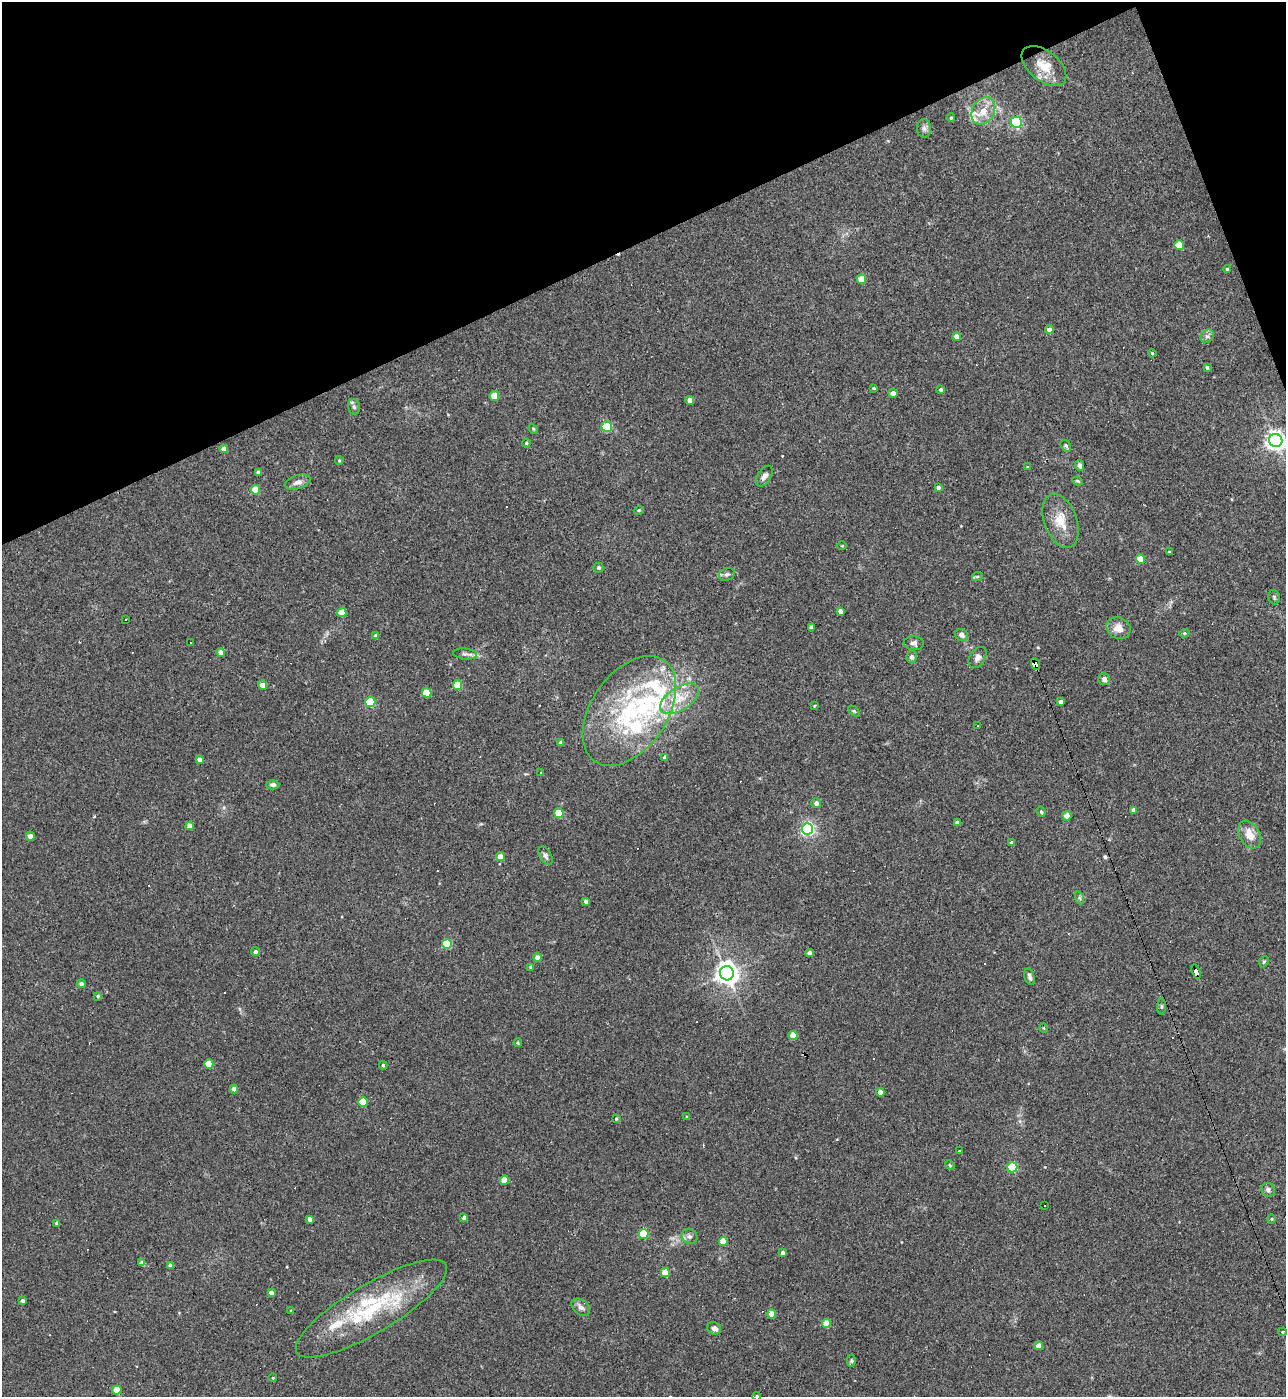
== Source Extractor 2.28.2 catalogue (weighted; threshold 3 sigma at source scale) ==
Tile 3 of 4 x 4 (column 3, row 1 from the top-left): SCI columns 2719-4002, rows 4185-5579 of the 5565 x 5579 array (HDU 1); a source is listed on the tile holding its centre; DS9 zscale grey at full resolution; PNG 1288 x 1399 px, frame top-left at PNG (2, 2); each listed source drawn as its Kron ellipse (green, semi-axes under 4 px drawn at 4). Shown black and unused: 19% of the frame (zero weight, under 3 of 4 exposures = <1% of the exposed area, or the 3 px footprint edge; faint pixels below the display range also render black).
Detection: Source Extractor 2.28.2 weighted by HDU 2 'WHT'; one run over the whole footprint, this tile lists its part. Background 0.0277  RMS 0.0045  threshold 0.0203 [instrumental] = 3 sigma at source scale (4.5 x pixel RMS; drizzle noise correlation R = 1.50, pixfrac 1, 0.05/0.05 arcsec/px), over >= 5 px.
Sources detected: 177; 24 cosmic-ray / hot-pixel residue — neither listed nor drawn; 11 inside a brighter listed object's ellipse — not listed separately; the other 142 listed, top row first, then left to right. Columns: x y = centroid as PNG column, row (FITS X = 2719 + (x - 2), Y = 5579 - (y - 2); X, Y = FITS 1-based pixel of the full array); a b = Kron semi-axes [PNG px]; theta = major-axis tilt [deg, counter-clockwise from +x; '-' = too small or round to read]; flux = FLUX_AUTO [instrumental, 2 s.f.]
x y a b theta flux
1044 66 26 15 -39 9.6
983 111 14 11 61 6
951 118 4 3 - 0.51
1016 122 5 5 - 51
924 128 9 7 -88 1.6
1179 245 5 4 - 11
1227 269 4 4 - 0.46
861 279 5 4 - 8.3
1049 329 4 4 - 1.8
1207 336 7 6 - 1.3
957 337 4 4 - 3.9
1152 353 4 4 - 0.57
1207 367 3 3 - 0.9
874 388 4 3 - 0.47
940 390 4 4 - 0.93
893 393 4 4 - 2.8
494 396 5 5 - 9.8
690 400 4 4 - 3.2
354 407 8 5 -74 0.99
607 427 5 5 - 27
533 429 5 4 - 0.53
1276 440 7 6 - 240
526 443 4 3 - 0.56
1066 446 6 5 - 0.82
224 449 4 4 - 2.7
339 460 4 3 - 0.49
1080 465 5 4 - 1.3
1027 467 4 3 - 0.42
258 472 4 3 - 0.85
764 476 11 6 57 1.9
1078 481 5 3 - 0.5
298 482 13 7 16 2.3
938 487 4 4 - 1.2
255 490 5 4 - 9.1
639 510 5 3 - 0.35
1061 521 28 16 -69 9.5
842 546 4 4 - 0.46
1169 552 3 3 - 0.51
1141 559 5 4 - 8.5
598 568 5 5 - 0.77
727 574 8 6 21 1.3
977 577 5 3 - 0.47
1274 597 7 5 -77 0.8
840 611 4 4 - 1.9
342 613 4 4 - 9.2
126 620 3 3 - 0.55
811 627 4 3 - 1.4
1118 628 12 10 -28 4.2
1184 633 5 4 - 0.57
962 635 7 6 - 1.9
375 636 4 3 - 1.5
191 642 3 3 - 8
914 643 10 7 -6 1.6
221 652 4 4 - 3.4
465 654 12 5 -5 1.5
912 657 6 5 - 1.2
978 657 12 7 57 2.1
1035 664 6 4 -65 120
1104 679 6 6 - 1.7
262 685 4 4 - 4
458 685 5 4 - 12
427 693 5 4 - 9.5
679 699 22 11 33 9.6
370 702 5 5 - 28
1060 702 4 3 - 1.6
814 706 3 2 - 0.41
629 711 61 38 55 63
854 711 6 4 -44 0.61
977 726 2 2 - 0.23
561 743 4 4 - 1.9
665 757 4 4 - 1.5
199 759 4 4 - 1.9
541 772 2 2 - 0.43
273 785 6 4 -1 1.4
816 803 5 5 - 1.9
1133 810 4 4 - 1.7
1041 812 5 4 - 0.6
559 813 5 4 - 13
1067 816 4 4 - 3.8
957 823 3 3 - 1.1
190 826 4 4 - 3.6
808 829 5 5 - 96
1249 835 15 10 -60 5.8
30 836 4 4 - 2.6
1012 843 4 4 - 1.8
500 856 4 4 - 4.2
545 856 10 5 -59 1.3
1080 898 6 4 -70 0.75
586 902 4 4 - 1.1
447 944 5 5 - 22
255 952 4 4 - 1.1
810 953 4 4 - 2.6
537 958 4 4 - 3.7
1264 962 6 4 67 0.61
531 967 4 4 - 0.97
1196 972 7 4 -72 52
727 973 7 7 - 350
1029 977 8 5 -74 1.1
81 984 4 4 - 1.6
98 996 4 4 - 0.74
1162 1007 8 4 -90 0.66
1044 1028 5 3 - 0.39
793 1035 4 4 - 8.3
518 1043 4 3 - 0.48
209 1064 4 4 - 11
383 1065 4 3 - 0.67
234 1089 4 4 - 3.6
880 1092 4 4 - 3.5
363 1102 5 4 - 13
687 1117 4 3 - 0.45
616 1118 4 3 - 0.48
959 1151 3 2 - 0.33
950 1165 5 4 - 0.52
1012 1167 5 5 - 30
504 1180 4 4 - 9.5
1268 1190 7 6 - 1.4
1045 1205 2 2 - 0.45
464 1217 4 4 - 1.2
310 1219 4 4 - 2.2
1272 1219 4 3 - 0.39
57 1223 3 3 - 0.77
644 1234 5 5 - 23
689 1236 8 7 - 1.6
723 1241 4 4 - 8.6
783 1253 4 4 - 1.9
142 1263 4 4 - 3.2
170 1265 4 4 - 1.7
665 1273 5 4 - 11
271 1293 4 4 - 2.2
22 1301 4 4 - 1.2
581 1307 10 7 -39 1.9
371 1309 86 24 31 46
291 1310 4 3 - 0.42
772 1314 4 4 - 6.5
826 1324 4 4 - 8.8
714 1328 7 6 - 2.2
1283 1332 4 3 - 0.52
1039 1346 4 4 - 4.5
851 1361 6 4 -89 0.63
273 1378 4 3 - 0.32
117 1390 4 4 - 11
757 1396 4 4 - 0.64
Overlapping masked pixels (flux is a lower limit): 2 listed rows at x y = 1035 664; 1196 972
Isophote crosses this tile's border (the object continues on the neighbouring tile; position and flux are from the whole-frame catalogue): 2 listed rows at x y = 1276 440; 757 1396